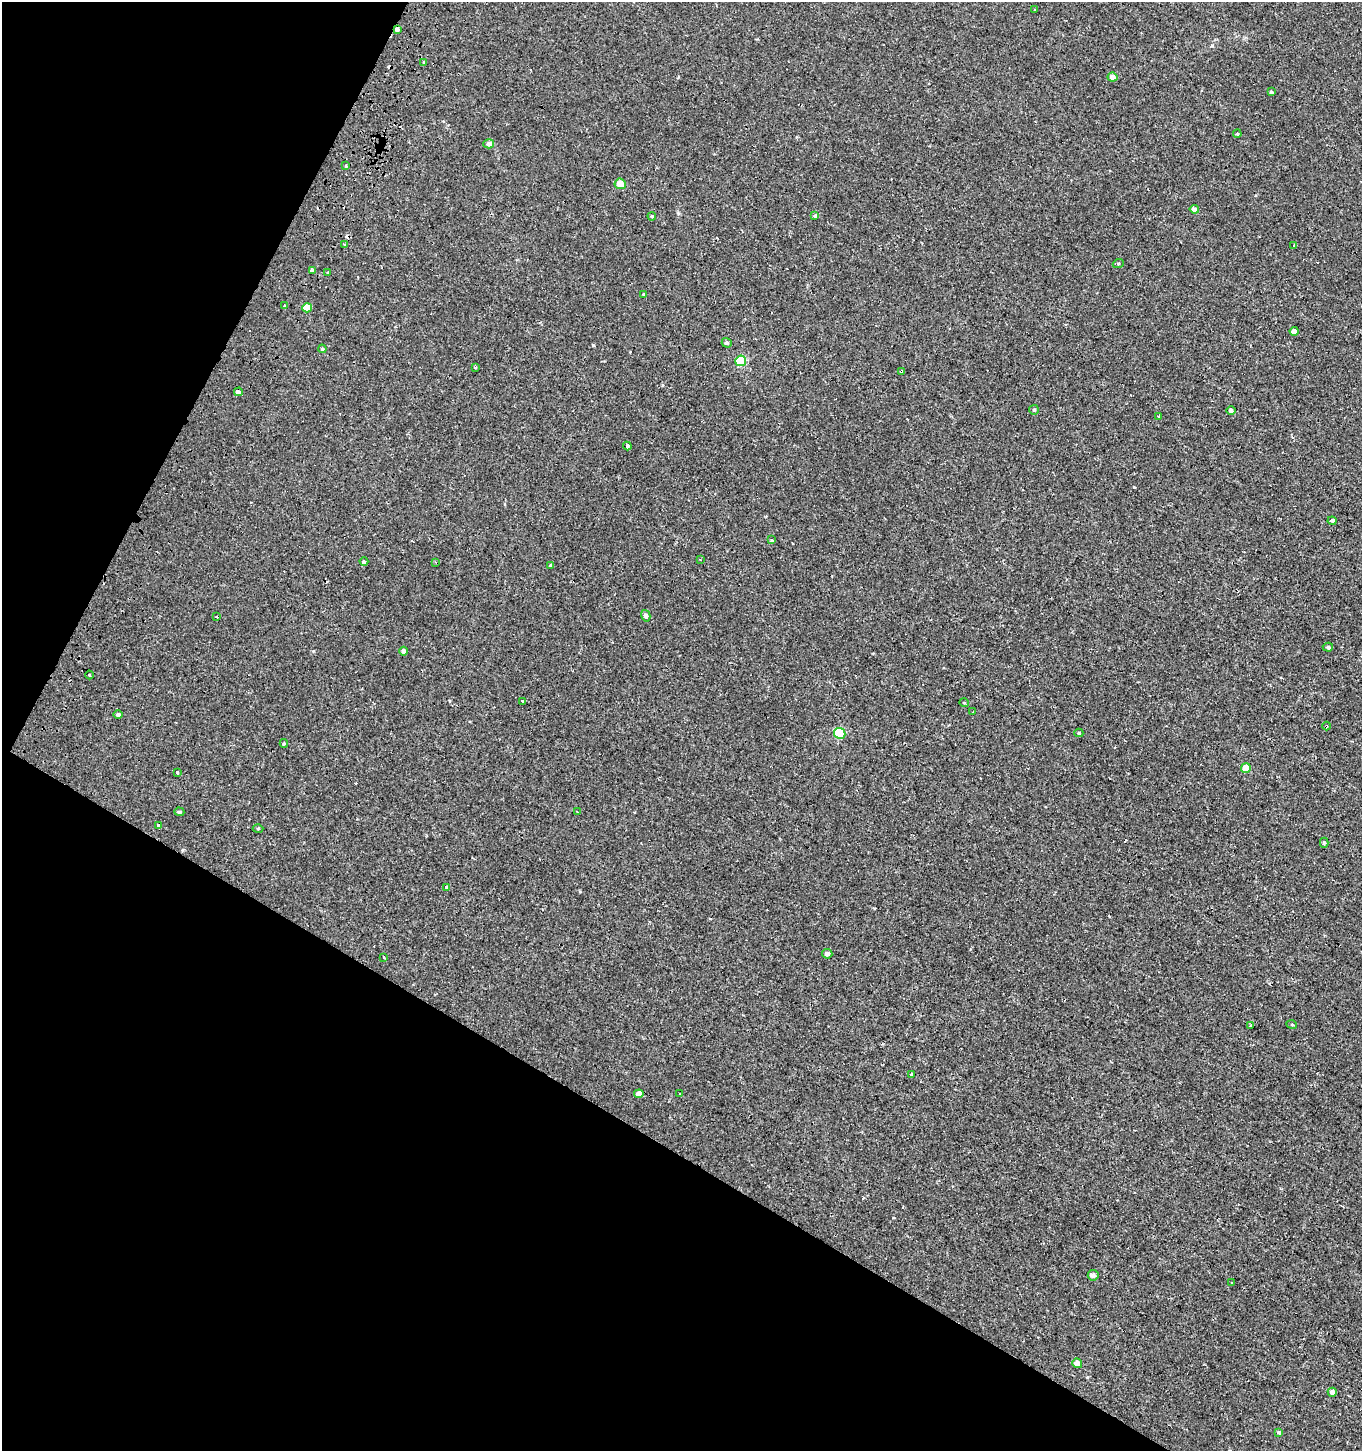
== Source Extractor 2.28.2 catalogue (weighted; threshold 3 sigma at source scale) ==
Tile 9 of 4 x 4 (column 1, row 3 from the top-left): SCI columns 199-1558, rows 1495-2943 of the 5950 x 5842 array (HDU 1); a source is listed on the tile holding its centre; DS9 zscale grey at full resolution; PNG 1364 x 1453 px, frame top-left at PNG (2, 2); each listed source drawn as its Kron ellipse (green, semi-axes under 4 px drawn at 4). Shown black and unused: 29% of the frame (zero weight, under 2 of 3 exposures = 3% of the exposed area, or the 3 px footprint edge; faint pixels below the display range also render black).
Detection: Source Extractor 2.28.2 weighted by HDU 2 'WHT'; one run over the whole footprint, this tile lists its part. Background -4.14e-04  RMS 0.0023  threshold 0.0104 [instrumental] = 3 sigma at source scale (4.5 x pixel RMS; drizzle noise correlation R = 1.50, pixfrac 1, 0.0396/0.0396 arcsec/px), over >= 5 px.
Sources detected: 88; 18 cosmic-ray / hot-pixel residue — neither listed nor drawn; the other 70 listed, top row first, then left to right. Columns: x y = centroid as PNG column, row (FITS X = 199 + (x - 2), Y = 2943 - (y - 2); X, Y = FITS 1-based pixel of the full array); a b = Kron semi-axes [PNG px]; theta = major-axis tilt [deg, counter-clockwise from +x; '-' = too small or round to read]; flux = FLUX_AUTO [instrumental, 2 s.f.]
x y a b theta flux
1035 10 3 3 - 0.44
397 29 4 3 - 2.6
424 62 3 3 - 0.7
1112 77 5 4 - 1.4
1271 92 4 4 - 0.27
1237 134 4 3 - 0.21
489 144 5 4 - 0.89
346 166 3 3 - 1.2
620 184 5 5 - 2.7
1194 209 4 4 - 1.2
815 215 3 3 - 0.57
652 216 4 3 - 0.25
345 245 3 3 - 0.36
1294 245 3 3 - 0.17
1118 264 6 3 20 0.27
313 270 3 3 - 0.47
328 273 3 3 - 0.24
644 294 4 3 - 0.24
284 306 3 3 - 0.41
307 308 5 4 - 3.2
1294 331 4 4 - 1.6
727 343 5 4 - 0.41
322 349 4 3 - 0.24
741 361 5 5 - 13
475 367 3 3 - 0.71
902 372 4 3 - 1.8
238 392 4 3 - 1.6
1034 410 5 5 - 0.35
1231 410 4 4 - 0.56
1159 417 3 3 - 1.5
627 446 4 3 - 1.3
1332 521 4 3 - 3.9
771 540 4 3 - 1.2
700 559 3 2 - 0.17
364 562 4 3 - 11
435 562 3 3 - 0.18
551 566 3 3 - 0.37
217 616 3 3 - 0.56
646 616 6 4 -75 0.68
1328 647 5 4 - 0.34
404 651 4 4 - 0.58
89 675 4 3 - 0.28
523 701 4 3 - 1.3
964 703 5 3 - 0.16
973 712 3 3 - 0.29
118 715 4 4 - 0.52
1326 726 4 3 - 1.6
840 733 6 5 - 13
1079 733 4 4 - 0.29
284 743 4 4 - 0.27
1246 768 5 5 - 3.7
177 772 3 3 - 4.1
179 812 5 4 - 0.29
577 812 3 2 - 0.26
159 825 3 3 - 1.6
258 829 5 3 - 0.23
1324 843 5 4 - 0.34
447 887 3 3 - 0.59
827 954 5 4 - 0.86
384 957 3 2 - 0.35
1251 1025 3 3 - 0.47
1292 1025 5 3 - 0.23
911 1075 3 3 - 1.8
680 1093 3 3 - 0.71
639 1094 4 4 - 1.6
1093 1275 5 5 - 0.88
1231 1283 3 3 - 0.38
1077 1363 5 4 - 1.8
1332 1392 4 4 - 0.95
1279 1432 3 3 - 1.3
Overlapping masked pixels (flux is a lower limit): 4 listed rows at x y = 397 29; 902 372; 364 562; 1326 726
Unlisted compact peaks at least as high as the median listed source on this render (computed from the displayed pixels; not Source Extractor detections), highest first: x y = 593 345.